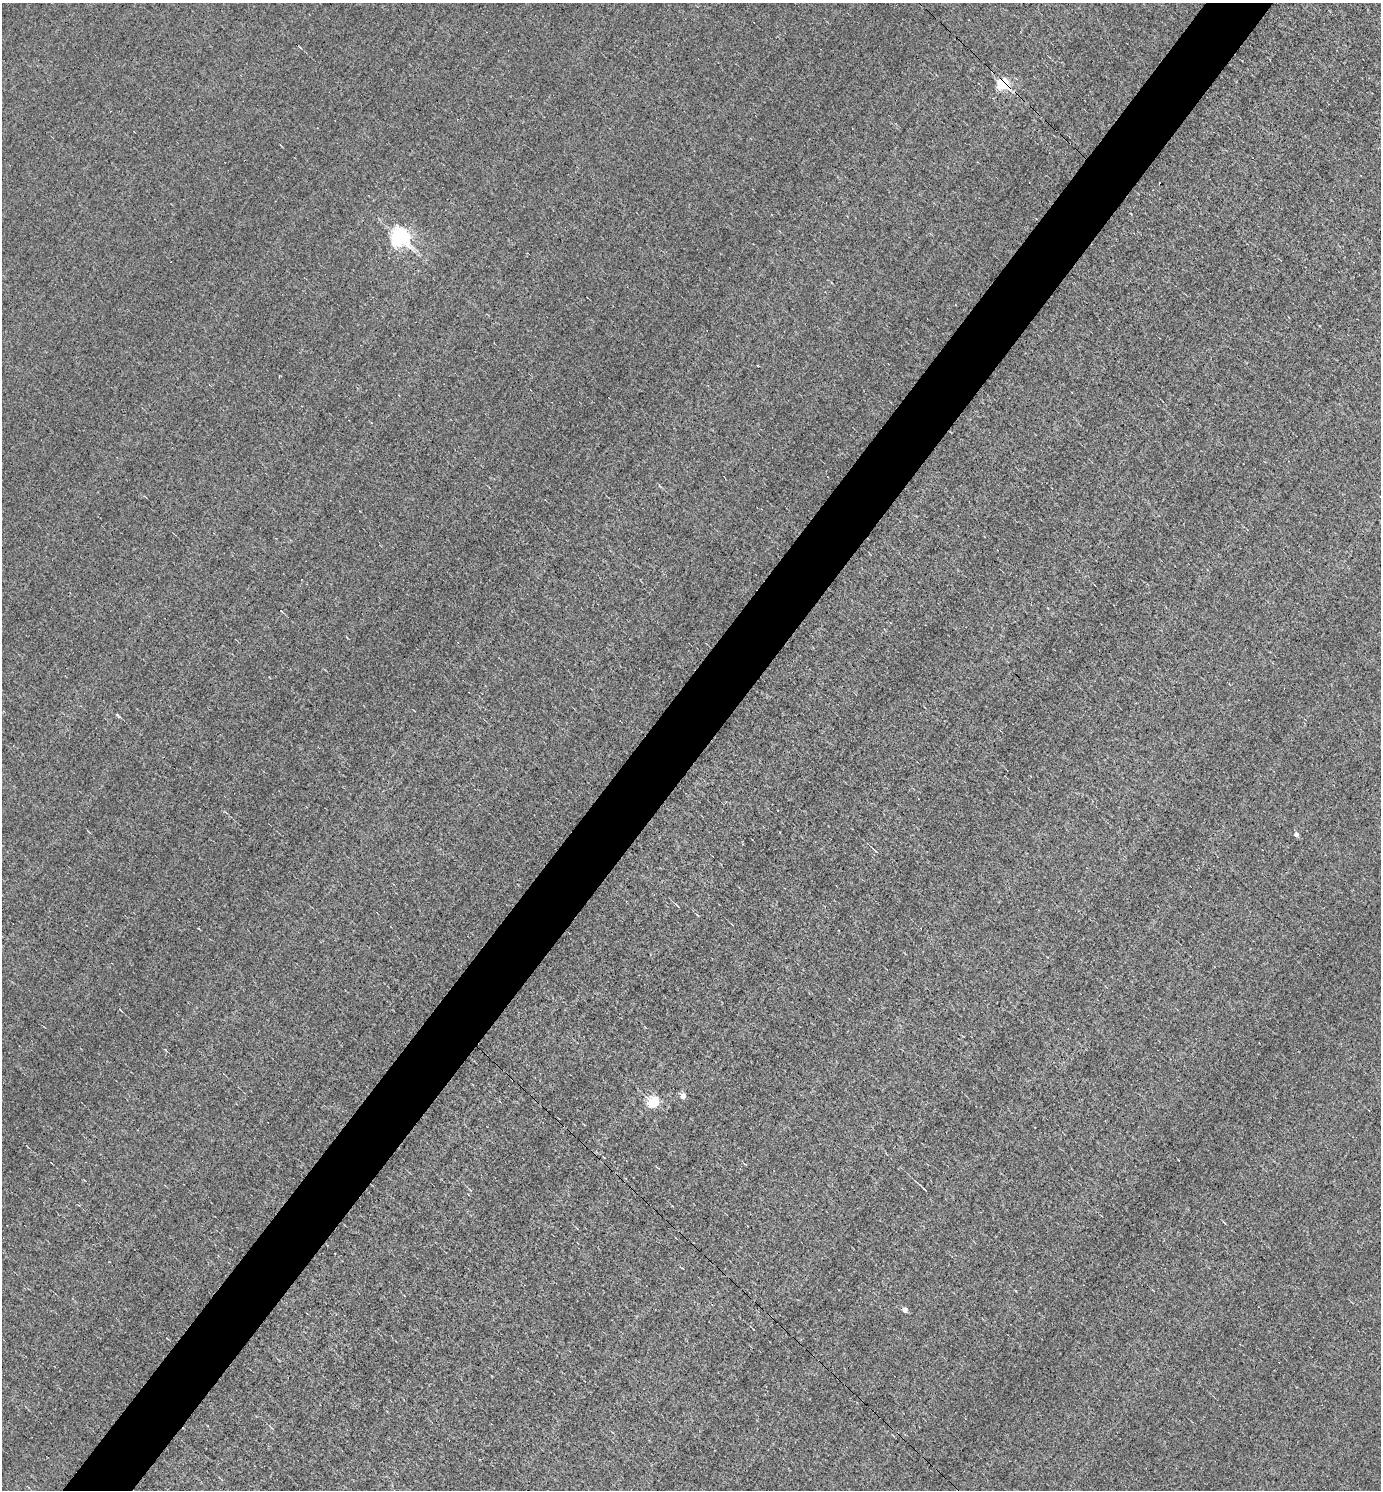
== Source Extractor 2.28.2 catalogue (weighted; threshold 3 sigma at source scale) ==
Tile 7 of 4 x 4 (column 3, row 2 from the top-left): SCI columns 2906-4284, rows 2977-4464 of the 5953 x 5952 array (HDU 1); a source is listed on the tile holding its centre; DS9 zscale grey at full resolution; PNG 1383 x 1492 px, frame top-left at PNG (2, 3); no overlay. Shown black and unused: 5% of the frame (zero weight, under 3 of 5 exposures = <1% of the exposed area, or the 3 px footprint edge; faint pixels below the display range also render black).
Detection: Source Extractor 2.28.2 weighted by HDU 2 'WHT'; one run over the whole footprint, this tile lists its part. Background -0.00175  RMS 0.045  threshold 0.202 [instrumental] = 3 sigma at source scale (4.5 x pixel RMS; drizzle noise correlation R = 1.50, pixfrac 1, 0.05/0.05 arcsec/px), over >= 5 px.
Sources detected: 18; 4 cosmic-ray / hot-pixel residue — not listed; the other 14 listed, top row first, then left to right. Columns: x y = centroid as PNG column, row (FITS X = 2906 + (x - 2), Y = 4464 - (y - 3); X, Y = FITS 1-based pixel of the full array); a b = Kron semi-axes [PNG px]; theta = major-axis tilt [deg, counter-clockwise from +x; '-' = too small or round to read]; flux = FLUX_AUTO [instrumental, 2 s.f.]
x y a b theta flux
1002 83 6 5 - 800
400 237 7 6 - 2200
660 486 5 3 - 4.3
281 611 3 2 - 3
1296 834 4 4 - 27
875 851 7 2 -41 6
697 915 5 3 - 4.4
120 1010 4 3 - 3
165 1050 5 4 - 4.6
683 1096 4 4 - 57
654 1102 5 5 - 460
604 1158 3 2 - 3.7
924 1189 8 2 -44 6.9
905 1310 5 4 - 32
Overlapping masked pixels (flux is a lower limit): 1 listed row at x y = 1002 83
Unlisted compact peaks at least as high as the median listed source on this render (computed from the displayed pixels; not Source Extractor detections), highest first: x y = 117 715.